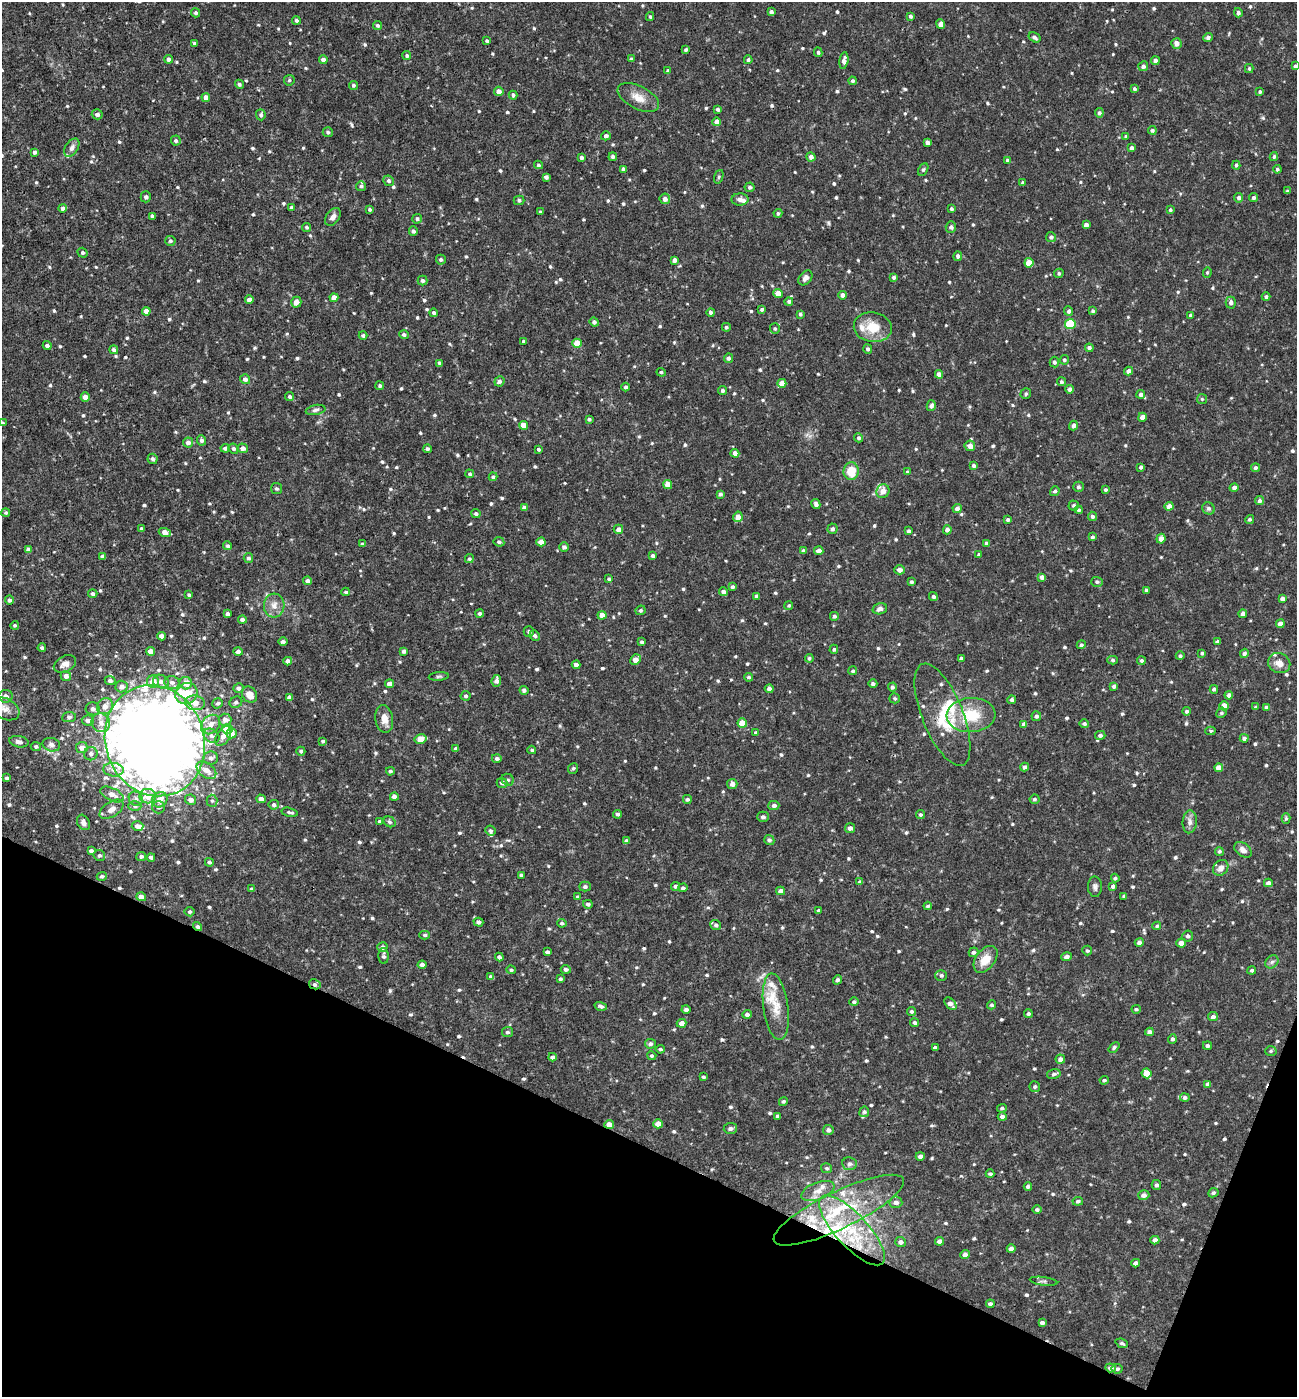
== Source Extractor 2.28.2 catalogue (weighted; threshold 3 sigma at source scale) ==
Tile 15 of 4 x 4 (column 3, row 4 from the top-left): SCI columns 2730-4024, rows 1-1395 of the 5592 x 5579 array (HDU 1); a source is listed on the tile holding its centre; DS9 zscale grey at full resolution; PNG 1299 x 1399 px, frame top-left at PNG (2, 2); each listed source drawn as its Kron ellipse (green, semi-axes under 4 px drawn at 4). Shown black and unused: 20% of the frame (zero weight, under 3 of 4 exposures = <1% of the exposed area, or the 3 px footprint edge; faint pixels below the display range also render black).
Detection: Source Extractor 2.28.2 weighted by HDU 2 'WHT'; one run over the whole footprint, this tile lists its part. Background 0.019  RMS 0.0026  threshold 0.0117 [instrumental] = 3 sigma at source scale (4.5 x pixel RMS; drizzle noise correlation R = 1.50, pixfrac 1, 0.05/0.05 arcsec/px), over >= 5 px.
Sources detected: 836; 5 inside a brighter object's white glare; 4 cosmic-ray / hot-pixel residue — neither listed nor drawn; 28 inside a brighter listed object's ellipse — not listed separately; of the other 799, all 500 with FLUX_AUTO >= 0.409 (the completeness limit of this list) listed and drawn (299 fainter detections not listed), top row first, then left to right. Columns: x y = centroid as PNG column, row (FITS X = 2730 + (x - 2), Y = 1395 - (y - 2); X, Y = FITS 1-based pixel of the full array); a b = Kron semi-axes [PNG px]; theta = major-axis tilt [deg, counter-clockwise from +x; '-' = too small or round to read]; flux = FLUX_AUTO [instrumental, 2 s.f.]
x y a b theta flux
771 12 4 3 - 0.78
196 13 4 4 - 0.6
1238 13 4 4 - 0.72
910 16 4 3 - 0.56
650 17 4 3 - 0.41
296 20 4 4 - 0.51
941 24 5 4 - 1.6
377 25 5 4 - 0.5
1034 37 6 4 -32 0.71
1208 37 4 4 - 0.76
487 41 4 3 - 0.42
194 43 3 3 - 0.49
1177 44 5 5 - 1.5
686 50 4 3 - 0.52
818 52 5 4 - 0.51
407 56 4 4 - 0.47
169 59 4 4 - 0.9
631 59 4 3 - 0.57
323 60 4 4 - 1.4
748 60 4 4 - 0.6
844 60 8 4 81 1.3
1155 61 4 4 - 1.4
1143 66 5 4 - 0.7
1295 66 3 3 - 0.46
1249 68 4 3 - 0.43
668 71 3 3 - 0.52
289 80 5 5 - 0.49
852 81 4 4 - 0.51
239 84 5 4 - 0.53
353 85 4 4 - 0.47
1134 89 4 4 - 0.56
499 91 4 4 - 1.4
1260 92 4 4 - 0.5
513 95 4 3 - 0.57
206 98 4 4 - 1.7
638 98 22 11 -27 3.3
718 109 4 3 - 0.61
1099 113 4 4 - 0.62
97 114 5 5 - 0.92
261 115 5 4 - 0.63
717 122 4 4 - 1.7
1152 130 4 4 - 0.5
328 132 5 5 - 0.49
606 136 5 4 - 0.76
1126 137 4 4 - 0.48
176 141 5 5 - 0.56
928 143 4 4 - 1
72 148 10 6 58 1.2
1131 148 4 4 - 0.99
35 152 4 4 - 0.59
581 157 4 4 - 0.7
613 157 4 4 - 0.66
811 157 5 4 - 1.1
1274 157 4 4 - 0.46
1007 160 4 3 - 0.42
538 165 4 4 - 0.48
1236 165 4 4 - 0.49
1277 169 4 4 - 0.49
623 170 4 3 - 0.79
923 170 7 4 62 0.43
546 177 4 4 - 0.74
719 177 7 4 70 0.45
388 181 5 5 - 0.67
1023 183 3 3 - 0.5
361 186 5 5 - 0.51
750 187 5 5 - 0.62
1287 191 4 3 - 0.42
146 197 5 5 - 0.61
1239 198 4 4 - 0.86
1254 198 4 4 - 0.56
665 199 5 5 - 1.3
740 199 8 6 1 1.1
519 200 5 5 - 0.59
63 208 4 4 - 0.83
292 208 4 4 - 0.71
370 209 4 4 - 0.48
951 209 3 3 - 0.48
1170 210 4 3 - 0.42
540 212 3 3 - 0.44
778 213 4 4 - 0.55
152 216 4 3 - 0.48
333 217 10 6 55 1.1
417 219 5 5 - 0.54
1086 225 4 4 - 0.96
306 227 5 4 - 0.45
951 227 5 5 - 0.67
413 231 4 4 - 0.75
1051 237 5 4 - 0.65
170 241 5 5 - 0.51
82 253 5 4 - 0.57
958 256 5 4 - 0.84
441 260 5 5 - 0.58
674 260 4 4 - 0.98
1029 263 4 4 - 4
1207 272 5 4 - 0.42
1059 273 5 4 - 0.5
894 277 4 4 - 0.51
805 278 8 6 49 1.1
422 281 5 5 - 0.76
778 293 4 4 - 2.5
842 295 4 4 - 1.1
1266 297 4 4 - 0.57
334 298 4 4 - 1.9
249 300 4 4 - 1.2
789 301 4 4 - 0.56
296 302 5 5 - 1.7
1231 303 6 5 - 0.98
762 309 4 3 - 0.48
146 311 4 4 - 1.8
1069 311 5 4 - 0.71
1093 311 4 4 - 0.45
711 312 4 4 - 0.68
434 313 4 4 - 0.68
800 314 4 3 - 0.5
1190 315 4 3 - 0.49
594 322 5 4 - 0.67
1070 324 5 5 - 13
726 327 4 4 - 0.45
873 327 19 15 -9 5.8
775 329 5 5 - 0.41
363 335 4 4 - 0.56
404 335 4 4 - 0.58
523 341 4 3 - 0.41
577 343 4 4 - 3.6
47 346 4 4 - 0.89
1089 348 4 4 - 0.68
868 349 5 4 - 0.62
114 350 4 4 - 0.66
728 358 5 4 - 0.7
1064 360 5 4 - 0.49
1054 362 5 5 - 0.61
439 363 4 4 - 0.55
1129 371 4 4 - 1.1
661 372 4 4 - 0.46
939 374 4 4 - 1.3
245 379 5 5 - 0.98
499 381 5 5 - 0.77
1061 382 4 4 - 0.48
782 383 4 4 - 2.8
380 386 4 4 - 0.48
626 387 4 4 - 0.63
1070 389 4 4 - 0.84
723 390 4 4 - 0.56
1026 394 5 5 - 0.49
1141 394 4 4 - 0.79
85 397 4 4 - 1.9
290 397 4 4 - 0.56
1202 399 5 5 - 0.41
931 406 5 4 - 0.67
316 410 10 5 11 0.7
1142 417 4 4 - 1.5
589 419 4 3 - 0.52
2 423 4 3 - 0.44
523 425 4 4 - 2.6
1073 426 5 4 - 1
858 438 4 4 - 0.57
202 440 5 4 - 0.82
188 442 5 5 - 1.3
970 446 5 5 - 1.6
225 448 4 4 - 0.71
243 448 5 4 - 1.2
233 449 5 5 - 0.61
427 449 4 4 - 0.53
538 449 3 3 - 0.46
735 453 4 4 - 1.4
153 459 5 5 - 0.68
973 465 4 4 - 0.58
1141 467 4 3 - 0.62
1255 468 4 4 - 0.55
851 471 9 7 85 5.7
907 472 4 3 - 0.41
470 474 4 4 - 0.47
493 477 4 4 - 0.51
668 484 4 4 - 2.5
1078 487 5 5 - 0.58
276 488 5 5 - 0.49
1234 488 4 4 - 0.95
1105 490 3 3 - 0.44
883 491 7 6 - 2.1
1055 491 5 4 - 0.56
720 494 4 4 - 0.63
1259 501 4 4 - 0.64
816 504 5 4 - 0.81
1073 505 5 5 - 0.46
1169 506 4 4 - 1.9
524 508 4 4 - 1.1
957 508 4 4 - 1.1
1208 508 6 6 - 0.6
1079 510 4 4 - 0.5
6 513 4 4 - 0.42
476 514 4 4 - 0.57
1093 516 5 4 - 0.64
738 517 5 4 - 2
1250 519 5 4 - 0.46
1008 520 3 3 - 0.61
141 529 4 3 - 0.45
618 529 5 4 - 1.3
832 529 5 5 - 0.64
947 530 4 4 - 1.2
909 531 4 3 - 0.65
165 532 6 4 -18 1.9
1092 537 4 4 - 0.56
1161 539 5 4 - 1.6
499 542 5 4 - 0.62
541 542 4 4 - 2.5
986 543 4 4 - 0.58
362 544 4 3 - 0.44
228 546 4 4 - 0.55
564 547 5 4 - 0.84
28 549 4 4 - 1
804 551 4 3 - 0.69
819 551 4 4 - 1.4
979 555 3 3 - 0.46
103 556 4 4 - 1.1
653 556 4 4 - 0.63
248 558 5 4 - 0.57
469 559 5 4 - 0.43
900 570 5 4 - 1
1042 577 4 4 - 0.99
609 579 4 3 - 0.43
308 581 4 4 - 1.2
911 582 3 3 - 0.51
1097 582 5 5 - 0.51
732 587 4 4 - 0.6
1146 590 3 3 - 0.43
346 592 4 3 - 0.43
723 592 4 4 - 0.85
93 594 4 4 - 0.58
189 595 4 3 - 0.49
756 596 4 3 - 0.68
933 597 4 4 - 0.61
1282 599 4 4 - 1
9 600 4 4 - 0.66
274 605 12 10 86 2.1
789 605 4 4 - 0.41
880 609 7 5 17 1.1
641 610 5 4 - 0.51
227 614 3 3 - 0.69
480 614 4 4 - 0.71
1243 614 4 4 - 1.6
602 615 4 4 - 2.1
834 616 4 4 - 0.63
242 620 4 4 - 0.83
1280 624 4 4 - 1.4
15 625 4 4 - 0.47
529 631 5 5 - 0.52
161 636 4 4 - 1.3
535 636 5 5 - 0.61
283 641 5 4 - 0.68
641 642 4 4 - 0.53
1217 642 4 3 - 0.61
1081 645 5 4 - 0.5
42 648 4 4 - 0.55
834 649 4 4 - 0.42
150 651 4 4 - 1.9
404 651 4 3 - 0.6
238 652 4 4 - 1
1202 653 4 4 - 0.48
1244 653 5 4 - 0.67
1180 656 4 4 - 0.48
809 658 4 4 - 0.49
961 658 3 3 - 0.41
636 659 5 5 - 1.8
1113 660 5 4 - 0.49
288 661 4 4 - 0.89
1141 661 4 4 - 0.49
1279 663 11 9 -28 2.2
65 664 12 8 26 1.5
576 665 4 4 - 0.94
853 671 4 4 - 0.5
66 676 5 5 - 1.1
439 676 10 4 5 0.5
749 677 5 4 - 0.49
110 681 5 4 - 0.77
153 681 6 6 - 3.4
496 681 6 5 - 1.1
161 682 8 6 -24 1.1
172 682 8 6 -17 1.1
186 683 6 6 - 2.5
390 684 4 4 - 1.9
873 684 4 4 - 0.58
1114 686 4 4 - 0.76
121 687 6 6 - 1.3
892 687 4 4 - 0.61
238 688 5 5 - 0.88
769 689 4 4 - 0.91
1214 689 4 4 - 0.55
524 690 4 4 - 0.63
186 694 11 10 - 4.9
249 695 8 7 - 2.2
1229 695 4 4 - 1.1
6 696 7 6 - 1.2
466 696 5 4 - 0.5
289 697 4 4 - 0.92
895 698 5 5 - 0.47
1012 700 4 4 - 0.7
236 702 6 5 - 0.65
195 703 10 7 -7 2.5
218 703 5 5 - 0.45
105 706 8 7 - 2.2
1224 706 4 4 - 2.9
1256 707 4 3 - 0.41
1266 707 4 4 - 0.59
5 709 15 10 -27 2.2
93 709 7 6 - 0.96
1187 711 4 4 - 0.56
1221 713 5 5 - 0.48
942 715 54 20 -68 13
971 715 24 17 4 8.8
1036 716 5 4 - 0.66
69 717 7 5 7 0.61
384 719 14 8 -82 2.3
88 720 6 5 - 1.3
225 720 6 6 - 1.5
101 723 10 9 - 1.9
742 723 5 4 - 3.3
1024 724 4 4 - 1.1
1084 724 5 4 - 0.59
211 725 11 8 47 2.1
227 729 5 5 - 5.4
1210 731 5 4 - 0.44
756 733 4 3 - 0.51
231 734 5 5 - 2.6
1100 735 5 4 - 0.79
211 736 8 6 -32 0.91
223 736 11 6 58 1.6
1244 738 4 4 - 0.75
420 739 6 4 12 3.9
155 741 56 49 -71 590
323 741 4 3 - 0.45
19 742 10 5 -11 1.1
51 745 9 6 -15 1
36 747 5 4 - 0.62
82 748 6 5 - 1.5
456 749 4 3 - 0.61
532 750 4 3 - 0.41
301 751 4 4 - 0.44
91 754 7 6 - 0.88
211 758 7 6 - 1
497 758 5 4 - 0.7
1025 767 4 3 - 0.75
573 768 5 4 - 0.47
1219 768 4 4 - 2.2
113 770 10 6 -6 1.3
206 770 11 7 -38 2.4
390 771 4 4 - 0.42
7 778 4 3 - 0.53
508 780 6 5 - 0.54
502 783 5 5 - 0.93
732 784 5 5 - 1.1
112 794 13 6 -25 2
148 796 8 7 - 2.7
394 797 4 4 - 1.1
136 799 7 6 - 0.89
261 799 5 4 - 1.2
687 799 4 4 - 0.51
1034 799 5 4 - 0.48
160 800 8 7 - 2.6
191 800 5 5 - 1.1
212 801 6 5 - 0.57
274 805 5 4 - 0.61
774 805 5 4 - 0.83
135 806 6 5 - 0.55
159 807 6 6 - 0.74
112 809 13 7 33 1.6
290 812 8 3 -13 0.57
618 814 4 4 - 0.59
920 815 4 4 - 0.49
763 817 6 5 - 0.67
1286 818 5 4 - 0.45
380 821 3 3 - 0.47
83 822 8 6 -59 0.9
390 822 6 5 - 0.52
1190 822 11 7 84 1.3
137 826 6 5 - 1.2
850 828 5 5 - 0.88
490 831 5 5 - 0.55
769 840 5 5 - 0.69
626 841 4 4 - 0.75
1243 850 10 6 -36 1.3
91 851 4 3 - 0.67
1219 851 4 4 - 0.42
99 855 6 5 - 0.63
141 856 5 4 - 0.6
151 857 4 3 - 0.66
209 862 4 4 - 0.5
1221 868 8 7 - 1.7
521 875 4 3 - 0.57
102 876 5 4 - 0.56
1115 878 4 4 - 0.49
860 882 4 3 - 0.5
1268 883 4 4 - 0.93
675 886 4 4 - 0.66
1113 886 4 4 - 0.55
585 887 5 5 - 0.65
1095 887 10 7 -89 0.87
683 888 5 4 - 0.62
252 889 4 4 - 0.57
781 891 4 4 - 1.2
1124 896 4 3 - 0.56
141 897 5 4 - 1.8
577 897 3 3 - 0.55
588 904 5 4 - 0.63
928 906 4 3 - 0.42
818 910 3 3 - 0.42
189 912 5 5 - 0.45
478 922 5 4 - 0.92
562 923 5 4 - 0.44
716 925 5 5 - 0.58
1157 926 4 4 - 0.44
197 927 5 4 - 0.66
425 935 5 4 - 0.44
1188 936 5 5 - 0.61
1139 942 4 4 - 0.87
1181 943 5 4 - 1.6
382 947 5 5 - 0.92
1087 951 5 5 - 0.43
547 952 4 4 - 0.77
973 952 5 4 - 0.64
384 956 8 5 -88 0.7
499 957 4 4 - 0.75
1066 957 5 4 - 1
986 959 15 9 53 4
1272 962 7 5 45 0.66
422 965 4 4 - 1.1
566 969 5 4 - 0.69
511 970 4 3 - 0.51
1252 970 4 4 - 0.5
941 975 6 5 - 0.65
491 977 4 4 - 0.97
560 979 3 3 - 0.45
838 980 5 4 - 0.65
315 984 6 5 - 0.55
854 1002 5 4 - 0.55
950 1004 7 4 -48 1.4
991 1005 4 4 - 0.49
601 1006 6 4 -17 0.65
776 1007 33 12 -82 5.3
686 1009 4 4 - 0.73
1136 1009 4 4 - 0.43
912 1011 4 4 - 0.49
747 1014 5 4 - 0.77
1028 1014 4 4 - 0.49
1213 1017 5 4 - 0.82
682 1023 5 4 - 1.7
915 1023 5 4 - 0.49
507 1032 5 5 - 0.53
1149 1032 4 4 - 1
1172 1039 5 4 - 0.62
650 1044 5 5 - 0.72
1207 1045 4 4 - 0.64
1114 1047 6 4 41 0.46
935 1048 4 3 - 0.55
660 1049 4 3 - 0.43
1271 1051 5 5 - 0.46
652 1056 5 4 - 0.44
552 1057 4 4 - 0.86
1060 1059 5 4 - 1
1146 1073 5 5 - 3.3
1054 1074 7 5 15 0.7
703 1077 3 3 - 0.49
1104 1080 4 4 - 0.45
1208 1084 4 4 - 0.78
1035 1087 5 5 - 0.61
1185 1098 4 4 - 0.72
783 1102 4 4 - 0.45
1002 1108 5 4 - 0.53
864 1112 5 5 - 0.56
777 1116 3 3 - 0.43
1002 1117 4 3 - 0.93
609 1124 5 4 - 1.7
658 1124 5 4 - 2.2
730 1128 6 5 - 0.95
828 1130 5 5 - 0.86
920 1156 4 4 - 1.1
849 1164 7 6 - 0.88
827 1168 5 5 - 0.52
990 1174 4 3 - 0.44
1156 1185 5 5 - 0.6
1028 1186 4 3 - 0.59
818 1191 17 8 21 2.4
1213 1193 5 4 - 0.54
1144 1195 5 5 - 1.1
1078 1201 5 4 - 0.59
896 1202 6 6 - 0.99
1037 1209 4 4 - 0.47
839 1210 72 18 26 21
852 1230 45 16 -47 16
1155 1240 4 4 - 1.1
940 1241 5 4 - 1.2
900 1242 5 5 - 0.73
1011 1249 4 4 - 1.2
965 1255 4 4 - 1.4
1136 1263 4 4 - 1
1043 1281 14 3 -7 0.52
990 1304 4 3 - 0.61
1042 1323 4 3 - 0.76
1122 1343 6 4 -22 0.52
1110 1368 5 4 - 0.8
1117 1369 5 4 - 0.6
Overlapping masked pixels (flux is a lower limit): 7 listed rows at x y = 942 715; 155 741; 197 927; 315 984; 609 1124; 852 1230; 1110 1368
Isophote crosses this tile's border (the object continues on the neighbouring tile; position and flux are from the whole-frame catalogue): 3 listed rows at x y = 1295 66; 2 423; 5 709